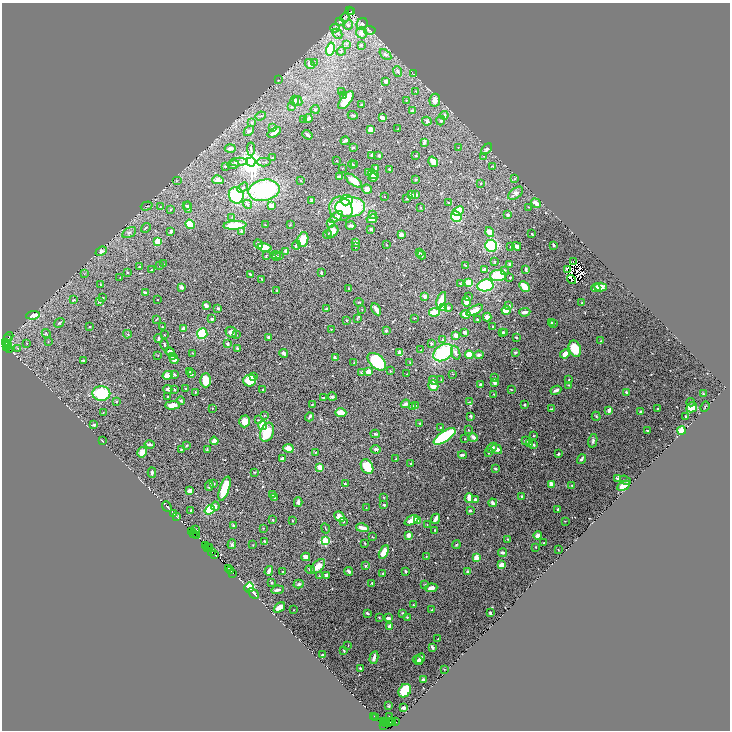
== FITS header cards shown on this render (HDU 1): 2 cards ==
NAXIS1  =                 1456
NAXIS2  =                 1456

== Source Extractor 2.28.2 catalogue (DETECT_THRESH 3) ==
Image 1456 x 1456 px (HDU 1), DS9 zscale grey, zoomed out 1/2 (1 PNG px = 2 x 2 image px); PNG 732 x 732 px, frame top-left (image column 1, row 1455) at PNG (2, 3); each listed source drawn as its Kron ellipse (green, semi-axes under 4 px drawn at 4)
Background 0.511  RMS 0.018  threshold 0.053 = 3 sigma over >= 5 px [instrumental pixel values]
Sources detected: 612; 55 cannot appear on this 1/2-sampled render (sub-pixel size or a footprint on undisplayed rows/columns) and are neither listed nor drawn; of the other 557, the 500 brightest by FLUX_AUTO listed and drawn (57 fainter detections omitted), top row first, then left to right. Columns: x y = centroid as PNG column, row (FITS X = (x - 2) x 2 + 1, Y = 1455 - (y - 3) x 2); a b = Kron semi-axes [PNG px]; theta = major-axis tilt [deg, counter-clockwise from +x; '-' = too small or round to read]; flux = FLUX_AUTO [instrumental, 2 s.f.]
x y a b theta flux
349 11 2 2 - 330
351 11 4 2 - 340
345 17 5 2 - 2.9
340 22 3 3 - 2.7
362 24 6 5 - 12
348 25 5 4 - 9
335 28 4 4 - 6.3
370 30 6 2 -2 2.5
362 33 6 5 - 18
337 34 5 4 - 6.8
346 44 3 3 - 3.2
361 45 4 4 - 4.6
330 49 6 4 77 110
341 51 4 3 - 4.2
385 54 7 4 -39 9.2
314 62 3 3 - 1.8
310 64 5 3 - 11
398 71 5 4 - 6.3
414 74 4 2 - 2.5
278 80 2 2 - 1.5
386 81 2 2 - 17
416 91 3 2 - 3.1
342 92 4 2 - 2
343 96 4 3 - 3.6
346 100 11 5 52 86
435 100 6 5 - 23
295 101 5 4 - 7.7
298 101 5 4 - 7.6
406 101 2 2 - 1.6
361 105 2 2 - 2.6
291 107 3 3 - 3.1
315 109 4 4 - 4.4
412 111 3 3 - 9.7
353 115 5 3 - 4.4
444 115 4 4 - 8
260 116 5 2 - 3.3
382 118 4 3 - 12
308 119 4 3 - 14
303 120 3 3 - 2.2
441 120 5 4 - 5.5
427 121 5 3 - 7
252 123 4 4 - 4.5
273 127 3 3 - 2.7
371 129 4 3 - 41
398 129 3 2 - 1.5
249 131 6 4 47 7.4
274 132 7 2 34 14
307 135 5 2 - 11
345 141 4 2 - 12
424 142 4 2 - 12
353 147 4 3 - 2.9
458 148 4 2 - 1.6
230 149 5 3 - 18
251 149 6 2 -86 4
486 149 7 4 47 6.3
372 155 3 2 - 4.9
379 156 3 3 - 5.3
416 156 3 2 - 2.9
484 156 4 3 - 2.5
272 158 3 2 - 3.9
337 161 2 1 - 1.6
238 162 9 3 3 7.1
251 162 4 4 - 4100
264 162 7 2 -2 4.1
433 162 6 3 -57 24
353 164 4 2 - 3.7
233 165 6 3 15 6
355 165 3 2 - 2.1
225 166 2 2 - 4.1
493 166 4 3 - 2.9
342 168 2 2 - 1.9
376 168 4 2 - 12
389 169 2 2 - 4.4
368 173 4 4 - 11
373 174 6 3 -42 13
340 177 4 2 - 14
373 177 4 4 - 16
515 179 3 3 - 3.7
218 180 6 4 -13 13
415 180 4 3 - 2.7
177 181 5 2 - 2.4
301 181 3 2 - 2.4
354 181 10 4 -36 50
481 183 2 2 - 4
243 188 6 3 34 6.3
367 189 5 4 - 15
264 190 16 10 10 360
516 193 8 5 38 16
236 195 8 7 - 200
411 195 4 3 - 14
415 195 3 2 - 20
384 197 2 1 - 1.7
407 199 3 2 - 2.3
312 200 2 2 - 9.3
346 200 6 5 - 71
449 202 2 2 - 3.5
536 203 5 3 - 25
247 204 4 3 - 7.2
186 205 3 3 - 4.2
271 205 4 3 - 24
147 206 6 2 17 2.3
160 206 3 3 - 2.3
188 207 6 3 -81 7.8
350 207 15 10 5 270
421 207 3 3 - 2.4
528 207 4 2 - 2.2
171 209 2 2 - 5.7
341 209 12 11 - 120
458 211 6 4 23 87
373 214 4 3 - 9.6
508 215 3 3 - 5.7
456 216 5 5 - 82
232 217 3 2 - 1.8
336 217 8 4 36 18
372 219 5 3 - 25
330 223 4 3 - 10
190 224 5 4 - 88
235 225 11 4 3 81
265 225 2 1 - 1.9
290 225 2 1 - 1.6
351 226 5 3 - 9
146 228 5 3 - 4.3
371 229 3 2 - 7.5
171 231 3 3 - 6.7
241 231 3 3 - 7.2
332 231 7 5 52 25
490 232 5 4 - 29
129 233 7 4 29 8.3
532 234 2 2 - 3.4
328 235 4 3 - 4.2
401 235 3 2 - 37
303 240 8 5 75 62
158 241 4 3 - 48
356 242 4 3 - 11
258 244 5 3 - 9.6
296 245 4 2 - 12
386 245 2 2 - 1.7
554 245 3 2 - 5.8
356 246 3 2 - 2.1
491 246 6 6 - 150
516 246 5 3 - 20
510 247 2 2 - 1.9
265 248 7 4 -14 90
101 251 6 4 23 9.3
286 252 4 2 - 16
419 253 2 2 - 3.1
275 255 5 2 - 3.8
279 255 3 2 - 2.1
422 255 4 2 - 4.7
266 256 3 2 - 2.8
277 256 4 3 - 2.2
573 261 2 2 - 3.7
495 262 3 2 - 2.3
163 264 2 2 - 2
509 264 3 2 - 4.6
465 265 3 2 - 1.7
139 266 2 2 - 2.6
160 266 2 2 - 1.8
526 269 3 2 - 4.4
152 270 2 2 - 2.1
484 270 3 2 - 14
504 270 3 3 - 3.2
567 270 2 1 - 2.2
127 272 2 2 - 2.6
321 273 3 2 - 5.2
84 274 3 2 - 1.5
250 274 3 2 - 4.5
498 276 8 5 2 100
120 278 2 1 - 1.5
510 278 2 2 - 2.7
262 279 4 2 - 2.3
572 280 5 2 - 1.9
469 283 4 3 - 64
460 284 3 3 - 2.5
101 285 3 2 - 2
485 285 8 6 10 190
182 287 3 2 - 14
524 287 6 3 -47 51
600 287 6 4 -4 38
596 288 4 3 - 11
349 289 2 2 - 3.8
277 290 2 2 - 1.5
145 293 3 2 - 10
425 296 3 3 - 13
469 297 3 3 - 2.3
103 298 2 2 - 2.9
74 300 3 2 - 3.4
157 300 2 2 - 2.6
441 300 8 3 69 56
99 301 3 3 - 6.1
466 301 5 4 - 24
359 302 4 2 - 3.2
582 303 4 3 - 2.7
509 305 4 3 - 5
206 306 4 3 - 9.9
218 308 3 2 - 4.6
444 308 3 3 - 51
448 308 4 3 - 4.2
326 309 3 2 - 5.8
362 309 3 2 - 1.8
376 309 6 3 -60 20
475 310 9 3 27 25
506 310 4 4 - 43
434 312 5 4 - 47
525 312 6 3 7 13
465 314 5 3 - 41
33 315 7 3 7 45
487 317 4 3 - 15
357 318 4 3 - 3.3
414 318 3 2 - 1.7
156 319 4 2 - 2.6
212 319 3 2 - 12
477 319 2 2 - 4.8
346 320 2 2 - 2.6
59 323 5 2 - 3.5
551 323 3 3 - 3
554 323 2 2 - 4
89 327 2 2 - 5
163 327 2 2 - 1.5
492 327 2 2 - 3.3
183 328 3 2 - 8.7
331 329 2 2 - 3.5
386 331 3 3 - 6.3
231 332 5 5 - 16
465 332 2 2 - 16
503 332 3 3 - 3
505 332 2 2 - 3.3
46 333 4 3 - 3.1
127 334 4 2 - 2.1
202 334 5 5 - 150
164 335 2 2 - 2.1
236 335 3 2 - 2.3
456 335 4 3 - 23
9 336 4 2 - 120
269 337 3 2 - 14
516 338 3 2 - 3.2
7 339 3 3 - 240
159 339 4 2 - 4.9
443 340 3 3 - 6.9
601 341 3 2 - 1.5
48 342 3 2 - 1.7
6 343 3 2 - 150
431 343 3 3 - 4.5
27 344 3 2 - 1.6
228 344 2 2 - 17
8 345 2 1 - 120
164 345 6 2 -75 4.8
6 346 3 1 - 30
18 348 3 2 - 1.9
237 348 4 3 - 5.4
9 349 3 1 - 140
575 349 8 6 -71 77
421 350 2 1 - 1.7
170 352 5 3 - 15
515 352 2 2 - 3.7
192 353 2 2 - 2
284 353 4 2 - 11
400 353 4 2 - 29
443 353 11 7 34 230
456 353 7 4 -71 12
565 354 5 3 - 27
158 355 2 2 - 1.6
469 355 4 4 - 59
479 355 4 3 - 10
172 357 4 3 - 8.7
335 358 3 2 - 8.5
174 359 5 4 - 16
84 360 3 2 - 5.1
354 362 3 3 - 3.1
377 362 11 6 -42 200
410 363 2 2 - 1.8
390 371 3 2 - 2.1
189 372 2 2 - 2.3
369 372 4 3 - 44
361 373 4 3 - 3.2
191 374 3 2 - 8
407 374 2 1 - 2.2
453 374 2 2 - 1.6
168 375 5 4 - 49
174 375 3 2 - 4.9
253 377 3 2 - 7.4
494 378 3 3 - 2.8
569 379 3 3 - 2.2
206 380 7 5 89 42
250 380 6 6 - 87
433 380 4 3 - 11
441 380 2 2 - 1.9
494 383 4 2 - 16
481 385 2 2 - 24
569 385 2 2 - 3
433 386 5 5 - 26
185 388 2 2 - 2.7
168 389 4 2 - 10
175 390 2 2 - 5.9
263 390 3 2 - 6.7
511 390 2 1 - 2.4
556 390 5 2 - 8
627 392 3 2 - 12
101 393 9 7 2 140
195 393 4 2 - 2.9
494 394 4 2 - 2.3
703 394 3 3 - 2
168 396 2 2 - 2.5
332 397 4 3 - 6.1
324 398 2 2 - 5.3
117 401 3 2 - 2.9
181 401 4 4 - 3.9
469 402 3 2 - 2.8
691 402 4 3 - 3.1
405 404 5 3 - 12
173 405 7 4 2 27
312 405 3 2 - 2.7
415 405 3 2 - 4.1
524 405 2 2 - 4.9
412 407 3 3 - 15
692 407 5 5 - 41
705 407 5 2 - 2.8
212 408 2 2 - 1.9
657 408 2 2 - 1.8
552 409 3 3 - 4.3
609 410 4 3 - 11
641 412 4 2 - 5.4
103 413 3 2 - 1.5
341 413 5 4 - 43
264 415 3 3 - 2.5
470 416 4 2 - 5
596 416 4 2 - 3.5
685 416 2 2 - 1.8
309 417 5 2 - 6.2
259 420 4 3 - 3.5
245 421 6 5 - 24
420 423 3 2 - 2
94 425 3 3 - 12
263 425 4 4 - 71
441 427 2 2 - 2.2
468 430 2 1 - 1.9
647 430 2 2 - 3.1
682 430 4 3 - 88
267 432 10 6 68 99
375 434 4 2 - 5.2
445 436 13 5 34 310
533 436 2 2 - 1.7
473 437 4 2 - 22
465 439 2 1 - 1.7
102 441 3 2 - 2
214 441 4 3 - 22
526 441 3 2 - 5.8
593 441 7 3 77 5.8
529 443 2 2 - 8.4
149 444 5 2 - 9.5
533 444 4 2 - 6.1
186 446 4 2 - 2.7
288 448 5 3 - 46
492 448 6 3 43 7
181 449 2 2 - 3.2
207 449 3 2 - 2.4
376 449 5 3 - 5.4
497 449 6 3 -39 17
142 452 5 4 - 27
315 452 3 3 - 1.9
489 453 3 2 - 3.2
558 454 3 2 - 6.9
462 455 4 2 - 5.1
282 458 3 2 - 7
396 459 2 2 - 1.5
581 459 5 3 - 7
411 464 3 2 - 6.6
320 467 3 3 - 35
367 467 8 5 -59 71
495 469 3 2 - 3.7
254 472 2 2 - 2.3
152 473 5 2 - 7.1
618 478 4 3 - 4.8
625 480 6 3 -37 4.3
213 484 4 3 - 3.2
345 484 3 2 - 2.6
551 484 3 3 - 34
572 485 3 2 - 1.9
209 486 5 2 - 9.6
624 486 7 3 27 55
224 489 12 5 72 110
190 491 3 3 - 32
273 495 2 2 - 2.2
522 496 3 3 - 5
384 497 3 2 - 1.7
275 498 2 2 - 2.8
469 498 5 3 - 39
475 500 2 2 - 16
298 502 5 2 - 9.9
493 503 4 3 - 14
384 505 4 3 - 3.8
167 506 6 2 -48 2.9
215 506 4 3 - 9.3
366 508 2 1 - 1.7
558 509 3 2 - 2.4
191 510 3 2 - 2.7
210 510 5 4 - 140
470 510 3 2 - 4.9
173 513 2 1 - 5.5
176 516 2 1 - 12
340 517 6 4 -43 29
435 519 5 2 - 18
273 520 3 2 - 3.1
411 520 7 4 26 37
292 521 2 2 - 2.9
417 521 3 3 - 42
565 521 2 2 - 1.7
344 522 2 2 - 1.7
233 525 2 2 - 2.9
427 525 3 2 - 1.5
263 528 3 2 - 1.9
326 528 5 2 - 2.2
362 528 6 3 -12 28
195 529 3 2 - 5.2
435 530 2 2 - 2.8
191 531 2 1 - 32
193 533 3 2 - 110
409 535 2 2 - 75
538 535 4 3 - 19
197 536 3 1 - 50
372 537 2 2 - 1.5
508 539 3 3 - 2.2
265 541 4 2 - 4.4
325 541 3 3 - 280
365 543 3 2 - 1.8
544 543 2 2 - 2.5
232 544 5 4 - 4.6
205 545 3 1 - 84
253 545 3 2 - 1.5
456 545 4 2 - 3.2
210 547 2 1 - 32
535 547 2 2 - 2.2
208 548 2 1 - 42
558 550 2 1 - 1.8
211 551 4 1 - 110
384 552 7 4 62 49
503 553 4 3 - 10
215 555 2 1 - 34
426 556 2 2 - 2
306 557 4 3 - 35
476 557 4 3 - 33
502 565 3 2 - 86
318 566 9 5 46 32
365 566 4 3 - 3.4
229 569 4 1 - 43
310 570 5 3 - 4.4
230 571 3 1 - 70
269 571 5 2 - 16
349 571 4 2 - 8.1
406 571 3 2 - 4.8
282 572 2 1 - 1.7
468 572 2 2 - 20
233 573 2 1 - 46
383 573 3 3 - 4
327 575 3 3 - 15
319 576 2 2 - 1.6
271 582 4 3 - 3
372 583 2 2 - 4.1
299 584 5 4 - 5.7
425 585 3 2 - 2.3
249 587 5 4 - 170
431 588 6 4 7 20
277 590 6 3 6 7.6
253 593 6 2 -47 14
413 605 3 2 - 3.6
279 607 6 3 38 26
293 610 2 2 - 3.6
432 610 2 2 - 2.2
367 613 3 2 - 4.4
403 613 3 2 - 3.5
490 613 3 2 - 5.1
379 617 3 2 - 2
407 617 3 3 - 2.7
388 618 4 2 - 12
390 626 4 3 - 14
438 639 2 2 - 2.2
348 645 2 1 - 1.6
432 647 4 2 - 5.1
344 650 3 2 - 3.8
323 655 4 2 - 6.7
374 658 6 2 76 13
420 659 5 4 - 9.7
418 660 5 4 - 5.6
360 668 3 3 - 4.3
444 669 3 1 - 1.7
424 680 3 2 - 9.4
405 691 7 5 51 120
389 706 4 4 - 3.6
403 708 3 2 - 8.3
374 716 2 1 - 29
389 717 2 1 - 1.5
376 718 2 1 - 36
383 721 3 1 - 28
390 721 2 1 - 42
392 721 2 1 - 46
386 722 2 1 - 110
396 722 3 2 - 140
386 723 2 2 - 110
388 723 2 1 - 44
384 725 2 1 - 73
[57 fainter detections neither listed nor drawn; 55 sub-pixel or undisplayed-footprint detections neither listed nor drawn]